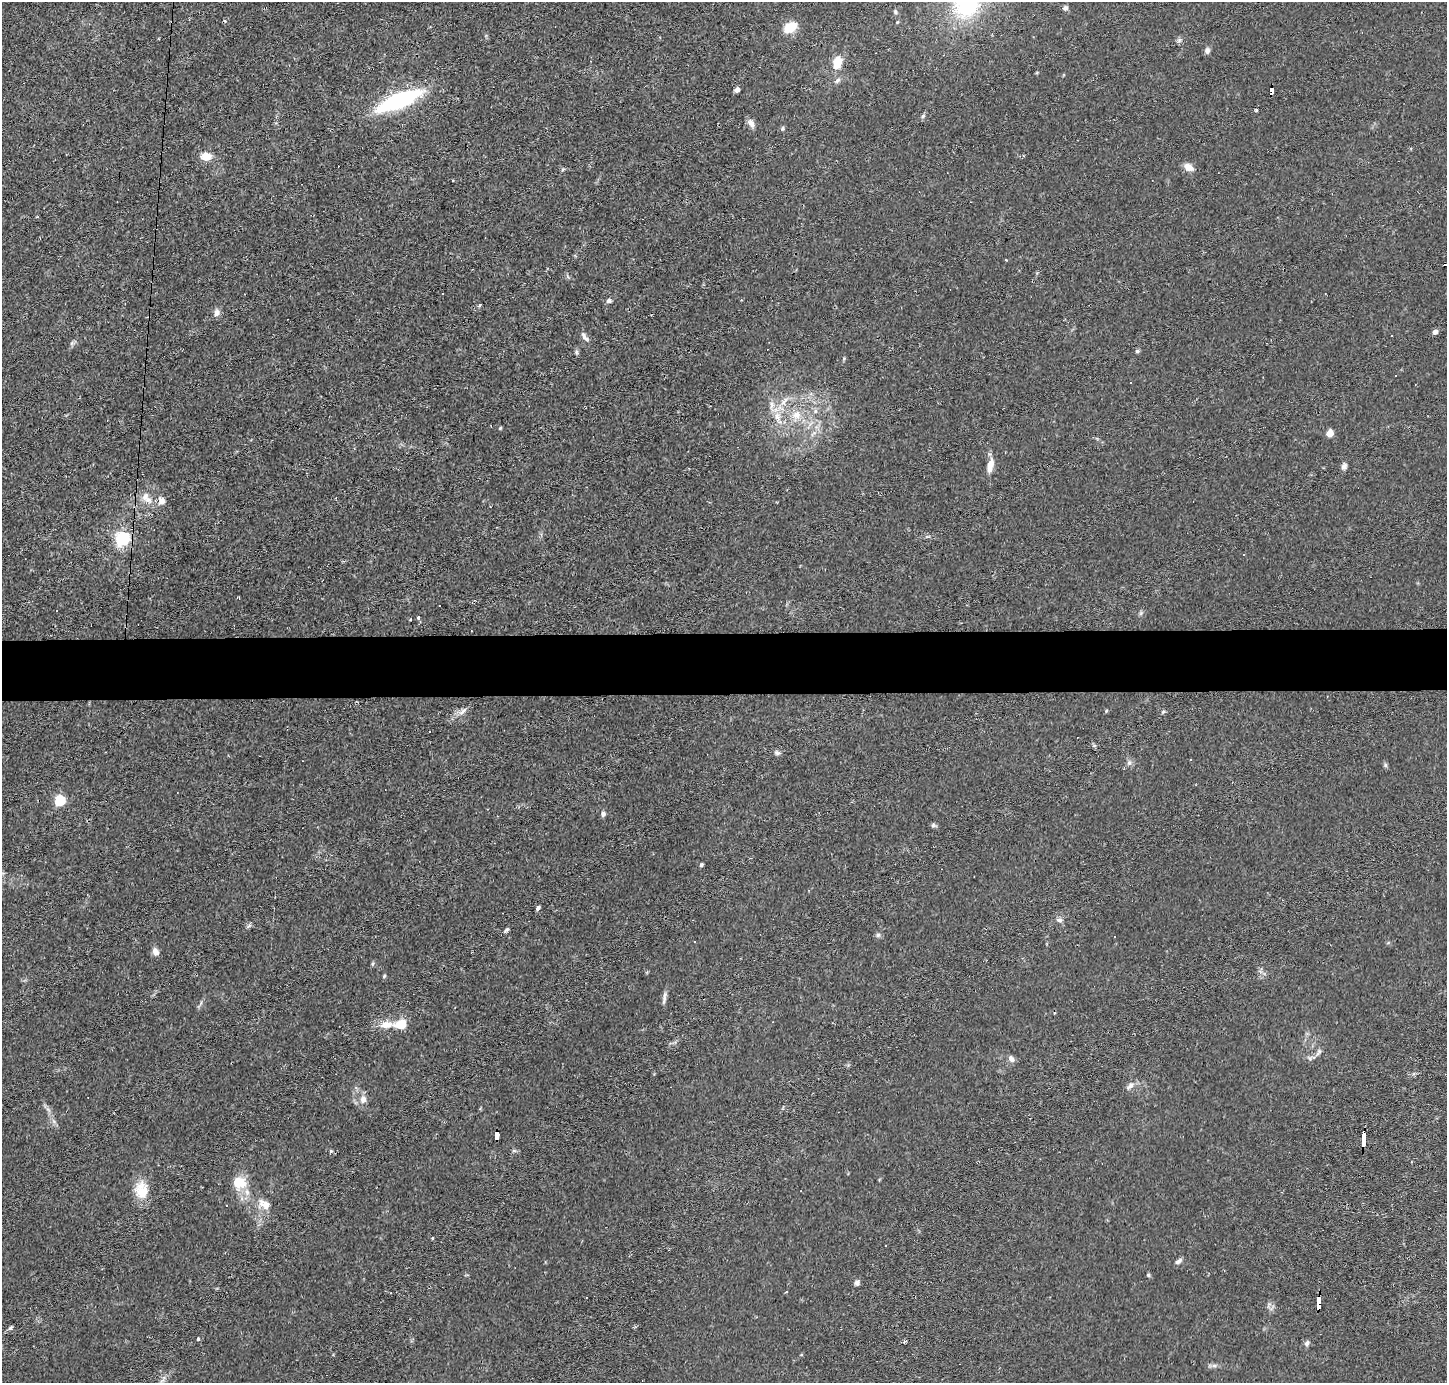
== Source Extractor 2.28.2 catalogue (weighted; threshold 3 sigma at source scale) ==
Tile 5 of 3 x 3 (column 2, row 2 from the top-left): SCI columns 1445-2889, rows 1479-2859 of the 4333 x 4358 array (HDU 1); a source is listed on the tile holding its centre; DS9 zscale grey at full resolution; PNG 1449 x 1385 px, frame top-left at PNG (2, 2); no overlay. Shown black and unused: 4% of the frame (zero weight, under 2 of 3 exposures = <1% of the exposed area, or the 3 px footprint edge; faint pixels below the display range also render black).
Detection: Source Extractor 2.28.2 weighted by HDU 2 'WHT'; one run over the whole footprint, this tile lists its part. Background 0.0293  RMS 0.0046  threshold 0.0207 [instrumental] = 3 sigma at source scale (4.5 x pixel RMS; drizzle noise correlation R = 1.50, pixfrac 1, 0.05/0.05 arcsec/px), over >= 5 px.
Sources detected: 101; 13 cosmic-ray / hot-pixel residue — not listed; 2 inside a brighter listed object's ellipse — not listed separately; the other 86 listed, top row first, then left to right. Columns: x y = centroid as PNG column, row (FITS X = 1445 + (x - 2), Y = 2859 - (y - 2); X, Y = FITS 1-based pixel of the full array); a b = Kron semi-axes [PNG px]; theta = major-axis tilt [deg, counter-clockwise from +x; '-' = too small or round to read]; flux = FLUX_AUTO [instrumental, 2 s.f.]
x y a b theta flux
967 2 32 25 70 54
1065 8 6 6 - 1.3
895 12 7 5 -71 0.75
897 22 5 3 - 0.44
790 27 13 9 33 9.6
1179 40 7 5 46 1
1207 50 8 7 - 1.5
837 62 13 8 78 8.6
837 80 9 6 41 1.4
737 90 5 4 - 2.2
1272 90 8 4 86 46
399 100 46 14 22 49
1256 110 4 3 - 0.43
923 116 7 4 46 0.82
751 123 12 7 -54 2.3
782 128 7 4 70 0.68
206 156 11 8 8 5.4
1189 167 10 8 -33 4
563 169 6 4 20 0.57
609 301 7 6 - 1.2
480 305 5 4 - 0.46
216 313 11 7 66 2
1435 332 5 5 - 2.1
585 337 16 6 -53 1.8
72 343 6 5 - 0.88
1137 351 5 5 - 0.76
576 352 7 4 -89 0.79
784 401 16 7 53 3.8
815 411 7 4 90 0.93
796 415 14 11 50 5.5
777 416 15 8 -72 4.9
500 428 5 4 - 0.46
1330 433 5 5 - 6.6
990 465 15 8 63 4.4
1344 466 9 6 63 1.6
146 498 20 10 -51 5
162 501 10 9 - 2.8
122 539 7 6 - 110
239 598 4 2 - 0.43
439 605 3 3 - 1.7
1141 613 7 4 71 0.75
418 618 4 3 - 0.84
410 619 3 3 - 0.38
463 711 15 6 36 2.5
1106 711 5 4 - 0.48
1163 712 6 4 44 0.6
777 753 8 6 -13 1.2
1129 763 7 6 - 1.3
1385 765 6 4 -89 0.77
60 801 6 5 - 38
603 814 7 6 - 1.2
933 825 7 5 46 0.82
701 865 4 4 - 0.92
538 908 6 4 47 0.92
1060 920 8 6 0 1.5
249 926 8 4 37 0.84
506 930 8 4 40 0.88
878 935 6 6 - 0.96
1114 937 3 2 - 0.47
695 942 3 2 - 0.54
155 952 9 6 -63 2.7
372 964 6 4 88 0.65
384 976 5 4 - 0.58
664 998 20 4 81 1.7
401 1024 16 11 10 7.1
1319 1052 11 5 64 1.3
1012 1059 11 6 -43 1.8
1130 1086 12 6 50 1.9
363 1099 11 9 -88 3
497 1135 10 4 86 170
1364 1138 13 3 88 150
331 1151 4 4 - 0.56
514 1151 6 4 -1 0.75
238 1183 14 11 -16 11
141 1190 23 17 -89 9.2
265 1204 17 10 -33 5.2
227 1205 3 3 - 0.51
432 1238 4 3 - 0.34
1178 1261 10 5 38 1.4
1148 1275 5 4 - 0.6
857 1283 6 6 - 1.4
1318 1302 13 4 85 120
10 1328 6 5 - 0.83
198 1339 4 3 - 1.4
1307 1343 8 5 55 1.2
1214 1366 7 4 -1 1.1
Overlapping masked pixels (flux is a lower limit): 4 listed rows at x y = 1272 90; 497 1135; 1364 1138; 1318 1302
Isophote crosses this tile's border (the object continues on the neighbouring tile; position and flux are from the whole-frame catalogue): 1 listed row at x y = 967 2